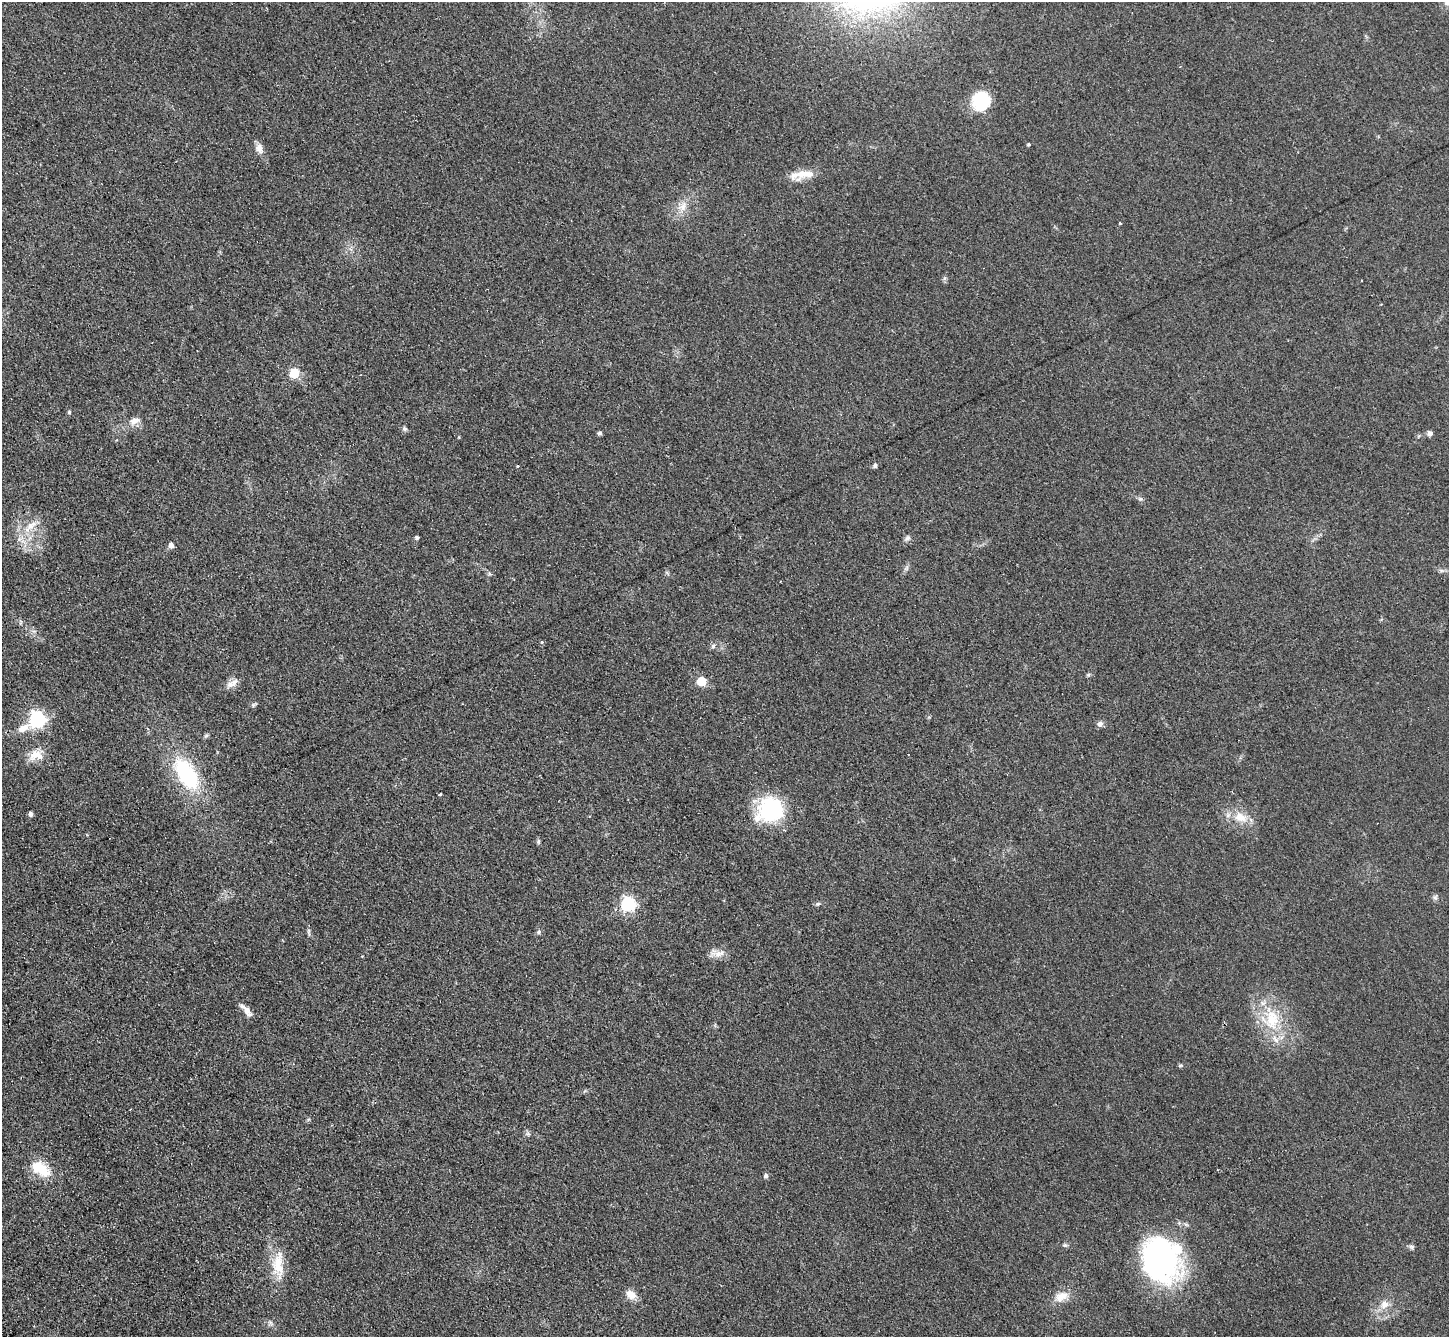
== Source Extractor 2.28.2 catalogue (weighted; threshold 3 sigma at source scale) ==
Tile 7 of 4 x 4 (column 3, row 2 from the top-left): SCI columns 2928-4374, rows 2977-4311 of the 5856 x 5815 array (HDU 1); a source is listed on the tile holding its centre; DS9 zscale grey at full resolution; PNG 1451 x 1339 px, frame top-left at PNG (2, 2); no overlay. Shown black and unused: <1% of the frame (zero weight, under 2 of 3 exposures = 2% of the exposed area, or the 3 px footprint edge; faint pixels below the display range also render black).
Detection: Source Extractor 2.28.2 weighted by HDU 2 'WHT'; one run over the whole footprint, this tile lists its part. Background 0.0531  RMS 0.0082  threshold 0.0368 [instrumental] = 3 sigma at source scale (4.5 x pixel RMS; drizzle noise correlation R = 1.50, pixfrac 1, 0.05/0.05 arcsec/px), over >= 5 px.
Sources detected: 55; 1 inside a brighter object's white glare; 2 cosmic-ray / hot-pixel residue — not listed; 1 inside a brighter listed object's ellipse — not listed separately; the other 51 listed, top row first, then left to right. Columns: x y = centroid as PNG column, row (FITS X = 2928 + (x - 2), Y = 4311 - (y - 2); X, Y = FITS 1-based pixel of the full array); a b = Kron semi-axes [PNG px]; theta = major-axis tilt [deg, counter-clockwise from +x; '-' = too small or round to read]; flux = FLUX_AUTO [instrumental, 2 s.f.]
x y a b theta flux
1448 2 12 10 17 6
981 101 16 15 - 42
1029 144 4 4 - 1.2
259 148 13 10 -67 5.2
803 174 34 11 16 14
683 207 13 9 71 6.9
1120 223 3 2 - 0.88
294 373 6 5 - 55
69 412 5 4 - 1
135 421 16 9 21 6.3
405 429 6 5 - 1.8
600 433 4 4 - 2
1430 433 7 6 - 2.5
459 437 4 3 - 0.62
518 466 3 2 - 2.1
875 466 5 4 - 2.2
31 526 24 9 39 11
417 538 4 4 - 1.5
907 538 9 6 31 2.2
171 545 6 5 - 3.8
542 643 3 3 - 2.1
713 646 7 5 46 1.7
701 681 5 5 - 36
234 682 16 8 49 5.6
254 705 7 4 45 1.2
37 720 9 7 34 230
1100 723 8 7 - 2.9
35 755 20 14 1 11
187 774 25 13 -59 90
440 794 3 3 - 3.9
770 810 32 28 29 59
31 814 5 4 - 2.4
1240 817 19 13 -21 13
538 841 7 5 89 1.3
1435 897 7 5 67 1.7
628 904 6 6 - 160
818 904 7 5 19 1.4
539 932 7 5 49 1.6
719 954 17 9 14 6.7
247 1011 16 7 -53 5.7
1272 1019 33 19 -89 34
1180 1066 6 4 1 1
528 1134 6 5 - 1.5
41 1169 30 16 -35 21
766 1176 6 5 - 1.8
1411 1247 7 5 -32 1.7
1159 1258 49 37 -61 170
278 1265 39 15 -89 22
631 1295 14 10 -34 6.8
1061 1296 20 12 28 9.9
1384 1304 12 10 55 6.9
Isophote crosses this tile's border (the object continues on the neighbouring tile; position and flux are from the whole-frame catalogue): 1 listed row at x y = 1448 2